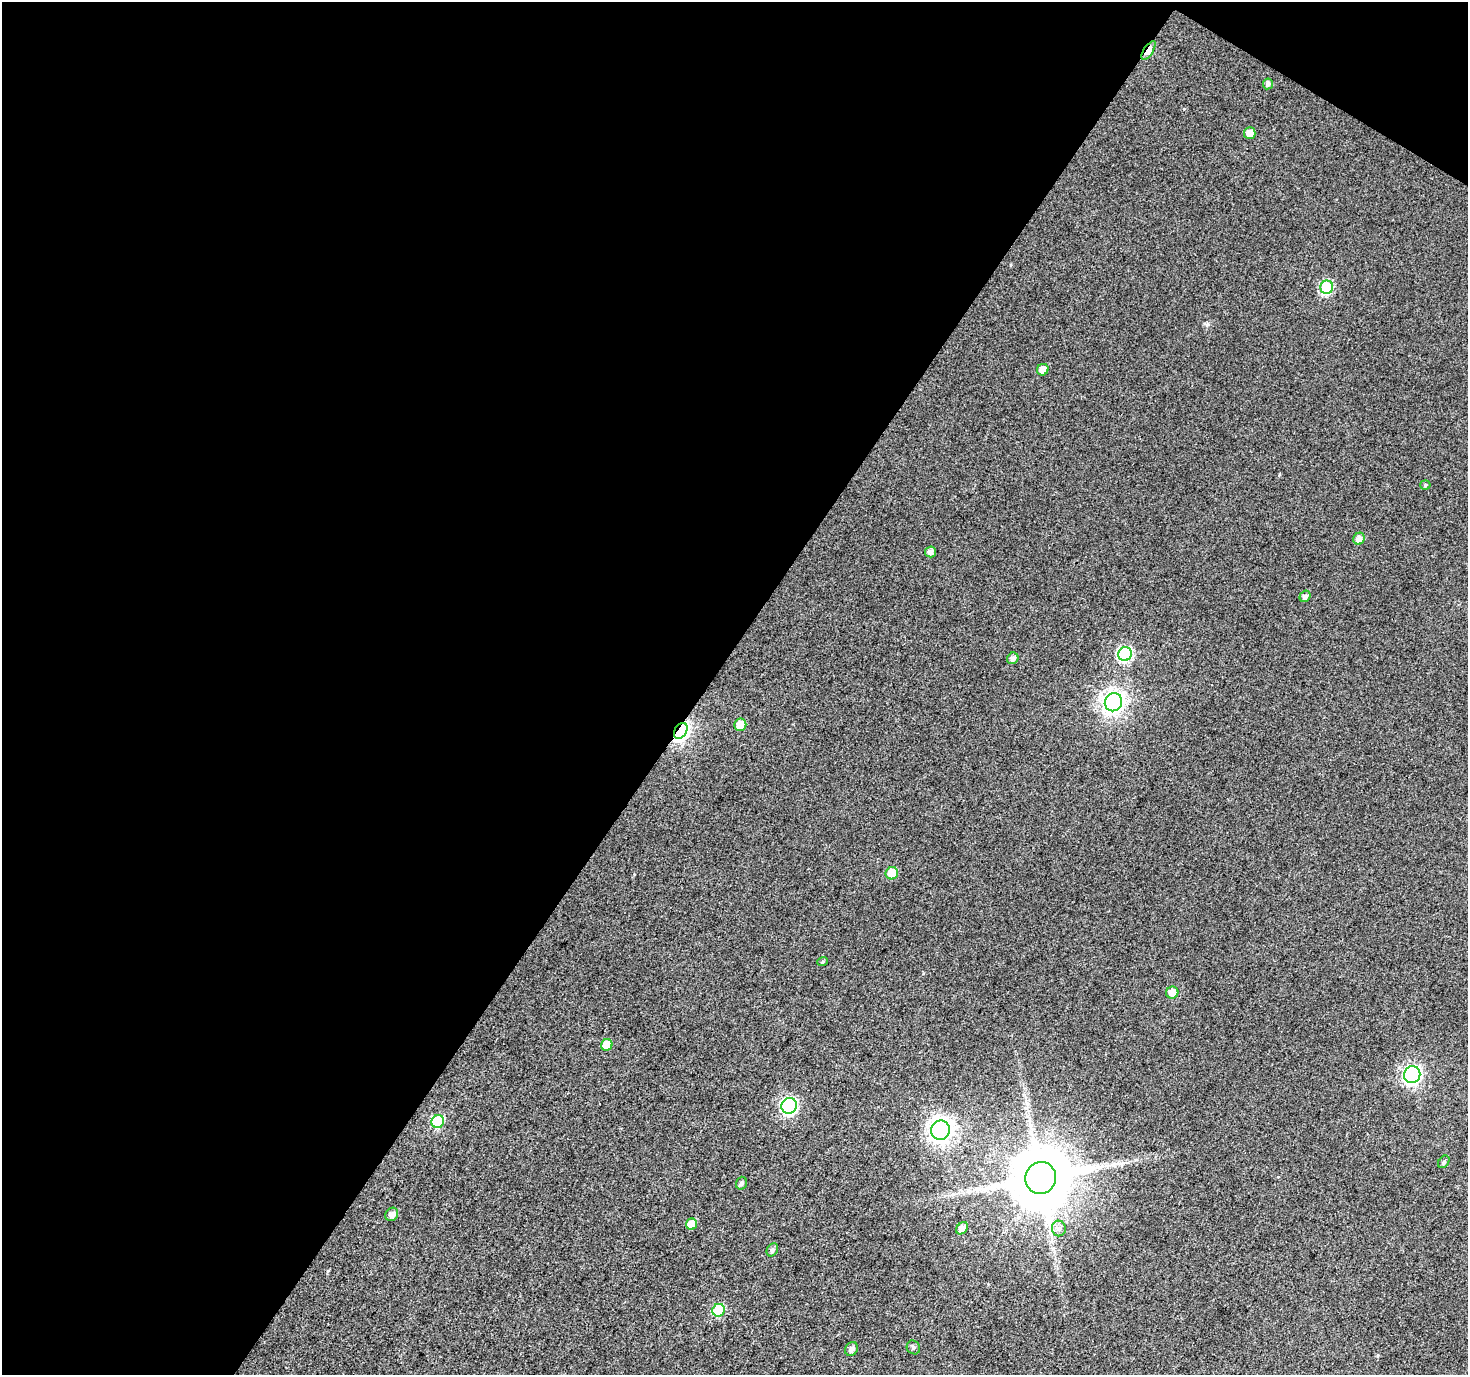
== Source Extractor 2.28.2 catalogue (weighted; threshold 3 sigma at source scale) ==
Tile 1 of 2 x 2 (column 1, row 1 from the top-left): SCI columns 2-1467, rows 1493-2865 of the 2934 x 2965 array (HDU 1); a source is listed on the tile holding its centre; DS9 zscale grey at full resolution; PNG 1470 x 1377 px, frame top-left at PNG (2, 2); each listed source drawn as its Kron ellipse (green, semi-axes under 4 px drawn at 4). Shown black and unused: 49% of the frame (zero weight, under 3 of 4 exposures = <1% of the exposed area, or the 3 px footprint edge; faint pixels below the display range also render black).
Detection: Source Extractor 2.28.2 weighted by HDU 2 'WHT'; one run over the whole footprint, this tile lists its part. Background 0.0154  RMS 0.011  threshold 0.05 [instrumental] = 3 sigma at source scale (4.5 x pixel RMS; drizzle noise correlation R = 1.50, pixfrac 1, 0.0396/0.0396 arcsec/px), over >= 5 px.
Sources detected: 33; all 33 listed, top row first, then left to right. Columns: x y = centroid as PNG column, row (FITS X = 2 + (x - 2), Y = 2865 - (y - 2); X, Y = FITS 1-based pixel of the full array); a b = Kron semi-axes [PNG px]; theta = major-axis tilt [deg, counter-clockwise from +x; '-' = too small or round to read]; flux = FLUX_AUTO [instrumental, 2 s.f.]
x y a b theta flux
1149 50 11 4 57 23
1268 84 5 5 - 3.7
1250 133 6 5 - 9
1327 287 7 6 - 82
1043 370 6 5 - 10
1425 485 5 4 - 1.6
1359 539 6 5 - 7.1
931 552 6 5 - 5
1305 596 6 5 - 3.7
1125 654 7 6 - 130
1013 658 6 5 - 4.6
1113 702 9 8 - 640
740 725 6 6 - 14
681 731 9 6 58 380
892 873 6 6 - 22
823 961 5 3 - 1.1
1172 992 6 6 - 8.5
607 1045 6 5 - 18
1412 1075 9 8 - 300
789 1106 8 7 - 200
438 1122 6 6 - 66
940 1130 10 9 - 650
1444 1162 7 5 53 2.3
1041 1178 16 15 - 8400
741 1183 6 5 - 3
392 1214 7 6 - 5.4
692 1224 6 5 - 15
962 1228 7 5 50 5.6
1059 1228 8 7 - 4.1
772 1250 7 5 62 2.7
719 1310 6 6 - 50
913 1347 7 6 - 2.4
851 1349 7 6 - 4.7
Overlapping masked pixels (flux is a lower limit): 2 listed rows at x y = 1149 50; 681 731